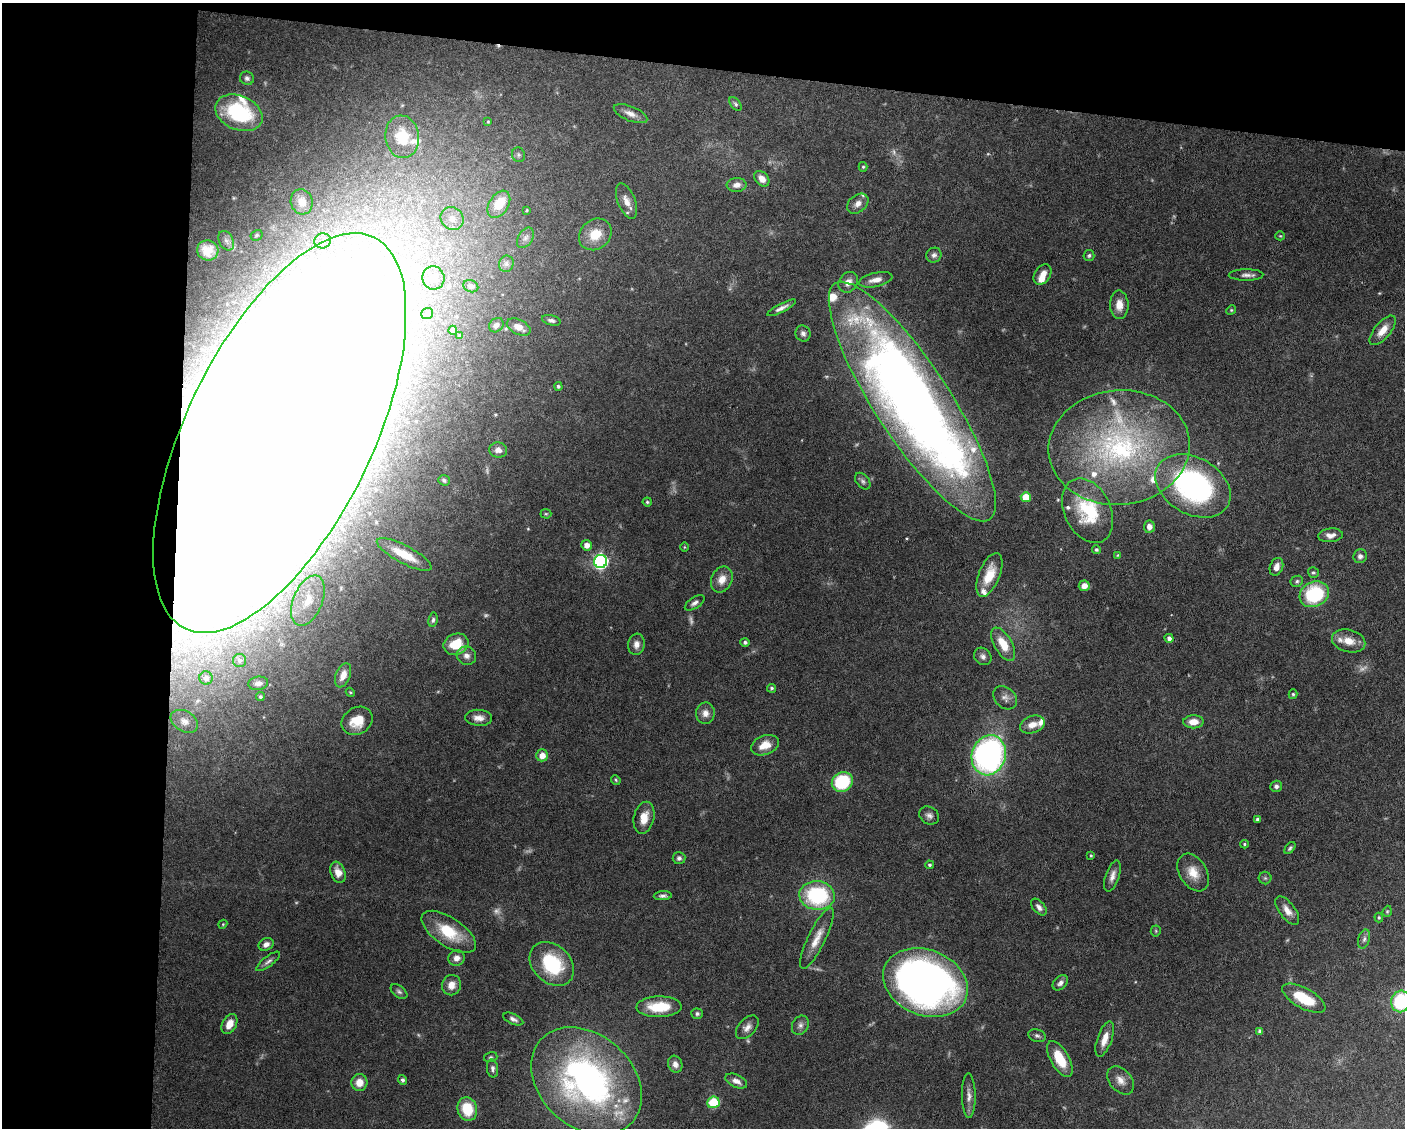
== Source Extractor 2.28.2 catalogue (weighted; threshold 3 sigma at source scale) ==
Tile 1 of 3 x 4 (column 1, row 1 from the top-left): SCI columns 105-1507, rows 3378-4503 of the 4526 x 4503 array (HDU 1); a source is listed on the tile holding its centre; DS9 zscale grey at full resolution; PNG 1407 x 1130 px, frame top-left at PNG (2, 3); each listed source drawn as its Kron ellipse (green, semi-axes under 4 px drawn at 4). Shown black and unused: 18% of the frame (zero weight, under 5 of 10 exposures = <1% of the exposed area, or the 3 px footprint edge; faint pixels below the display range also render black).
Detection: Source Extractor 2.28.2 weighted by HDU 2 'WHT'; one run over the whole footprint, this tile lists its part. Background 0.0707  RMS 0.0025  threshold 0.0103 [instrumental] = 3 sigma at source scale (4.09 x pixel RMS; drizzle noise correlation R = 1.36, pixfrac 0.8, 0.05/0.05 arcsec/px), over >= 5 px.
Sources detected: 185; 9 too faint to see at this stretch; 4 inside a brighter object's white glare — neither listed nor drawn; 15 inside a brighter listed object's ellipse — not listed separately; the other 157 listed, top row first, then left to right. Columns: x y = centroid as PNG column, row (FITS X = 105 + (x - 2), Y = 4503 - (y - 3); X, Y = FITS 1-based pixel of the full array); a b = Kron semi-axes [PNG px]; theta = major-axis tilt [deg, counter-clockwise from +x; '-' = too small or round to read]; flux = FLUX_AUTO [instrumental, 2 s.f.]
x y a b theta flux
247 78 7 6 - 0.73
735 104 8 4 -53 0.48
239 113 25 17 -23 20
630 114 18 7 -22 1.9
488 122 4 4 - 0.23
402 137 21 17 -82 6.9
518 155 7 6 - 0.58
863 167 5 4 - 0.32
762 179 9 6 -48 1.9
737 185 10 7 4 1.5
626 201 18 8 -68 2.1
302 202 13 11 -75 2.9
499 204 15 9 58 6.9
858 204 12 8 39 1.5
527 210 4 3 - 0.22
452 218 12 11 - 2.6
595 234 17 14 39 4.9
257 235 6 5 - 0.44
1280 236 5 4 - 0.25
525 238 11 7 57 1.1
226 241 10 7 -63 0.98
323 241 8 7 - 0.9
208 250 10 10 - 3
934 255 8 7 - 0.82
1089 255 6 5 - 0.46
506 264 8 7 - 0.83
1043 274 11 7 56 2.2
1246 275 17 5 1 1.2
433 278 11 11 - 2.9
876 280 17 7 12 2
848 282 11 9 53 1.9
471 286 8 6 -22 0.79
1119 305 14 9 -88 2.7
781 308 16 4 27 1.2
1231 310 5 4 - 0.28
427 314 6 5 - 0.57
551 320 9 5 -13 0.67
496 325 8 6 45 0.9
519 327 13 7 -27 2.1
453 330 4 4 - 1.2
1383 330 18 8 50 2.8
803 334 8 7 - 0.88
459 336 4 3 - 0.35
558 386 4 4 - 0.45
912 401 141 37 -57 290
280 433 217 93 64 1800
1119 448 70 57 5 56
498 450 9 7 -12 1.2
444 480 6 5 - 0.53
863 481 9 6 -51 0.68
1193 486 40 28 -30 54
1026 497 5 5 - 6.9
647 502 4 4 - 0.38
1088 511 34 23 -64 13
546 514 5 5 - 0.32
1149 527 6 5 - 1.3
1330 535 12 7 6 1.6
587 545 5 5 - 1.8
684 547 4 3 - 0.19
1096 550 4 4 - 0.47
404 554 30 9 -28 6.1
1118 555 4 4 - 0.26
1360 556 7 6 - 0.99
601 561 6 6 - 56
1276 567 9 6 68 1.4
1313 572 5 5 - 0.39
989 575 23 10 68 5.1
722 579 13 10 65 2.6
1297 581 6 5 - 0.46
1084 586 5 5 - 1.9
1314 594 15 12 27 18
308 601 26 14 68 6.3
695 603 11 5 33 0.9
433 620 7 4 81 0.56
1169 638 5 4 - 0.82
1349 641 17 11 -14 3.3
745 642 4 4 - 0.52
456 644 12 10 21 6.1
636 644 11 8 82 1.4
1003 644 18 9 -60 4.8
466 656 10 9 - 1.5
983 656 9 8 - 1
240 660 6 6 - 0.63
343 675 13 7 68 2.5
206 678 6 6 - 1.1
258 683 10 6 8 1.1
772 688 4 4 - 0.44
350 692 5 3 - 0.26
1293 694 5 4 - 0.34
260 697 4 4 - 0.41
1005 698 13 10 -43 1.5
705 713 11 9 89 1.7
479 718 13 8 -3 1.8
184 721 15 10 -31 1.9
357 721 16 13 31 5.1
1193 722 10 6 1 2.5
1032 725 13 8 18 2.4
765 745 14 9 21 3.3
542 755 6 6 - 2.1
989 755 20 17 73 62
616 780 5 4 - 0.29
842 782 11 9 33 16
1276 786 6 5 - 0.61
929 815 10 8 -33 1.1
644 818 16 10 77 3.2
1258 819 4 3 - 0.66
1244 844 4 4 - 0.33
1290 848 7 4 51 0.44
1091 856 4 3 - 0.27
679 858 6 6 - 0.62
929 865 4 4 - 0.38
338 872 11 7 -70 2.1
1193 872 20 13 -58 3.9
1112 876 16 6 71 1.6
1265 878 6 6 - 0.46
817 895 18 14 -5 23
663 896 9 4 4 0.71
1039 907 10 5 -49 0.95
1287 910 17 8 -53 2.1
1387 911 6 4 69 0.31
1379 917 5 4 - 0.37
223 924 4 3 - 0.22
1156 931 5 5 - 0.33
449 932 31 14 -34 9.4
817 938 34 8 64 3.6
1364 939 9 5 74 0.75
266 944 8 6 27 1.2
456 958 8 7 - 1.5
268 961 14 5 38 0.88
552 964 25 19 -43 16
925 983 44 32 -22 140
1060 983 9 6 44 0.98
451 985 10 9 - 2.1
399 992 9 5 -37 0.63
1304 998 24 10 -29 7.4
1401 1001 11 9 80 16
659 1007 22 10 1 7.9
697 1014 5 5 - 0.5
513 1019 11 5 -24 0.82
229 1024 10 7 61 2.6
800 1025 10 8 60 1
747 1027 14 8 47 1.5
1260 1031 4 4 - 0.6
1037 1036 9 6 -19 0.67
1105 1039 18 7 71 2.8
491 1057 7 5 16 0.42
1060 1059 20 9 -60 6.4
675 1064 8 7 - 1.4
492 1068 9 5 -81 0.85
402 1080 5 4 - 0.66
1121 1080 16 11 -50 2.2
586 1081 61 46 -42 88
736 1081 11 6 -23 1.5
359 1082 8 8 - 2.7
969 1096 22 7 -89 1.7
713 1102 6 6 - 9.1
467 1109 12 9 -75 7.8
Overlapping masked pixels (flux is a lower limit): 1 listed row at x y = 280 433
Isophote crosses this tile's border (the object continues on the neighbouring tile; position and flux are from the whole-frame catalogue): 1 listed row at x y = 1401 1001